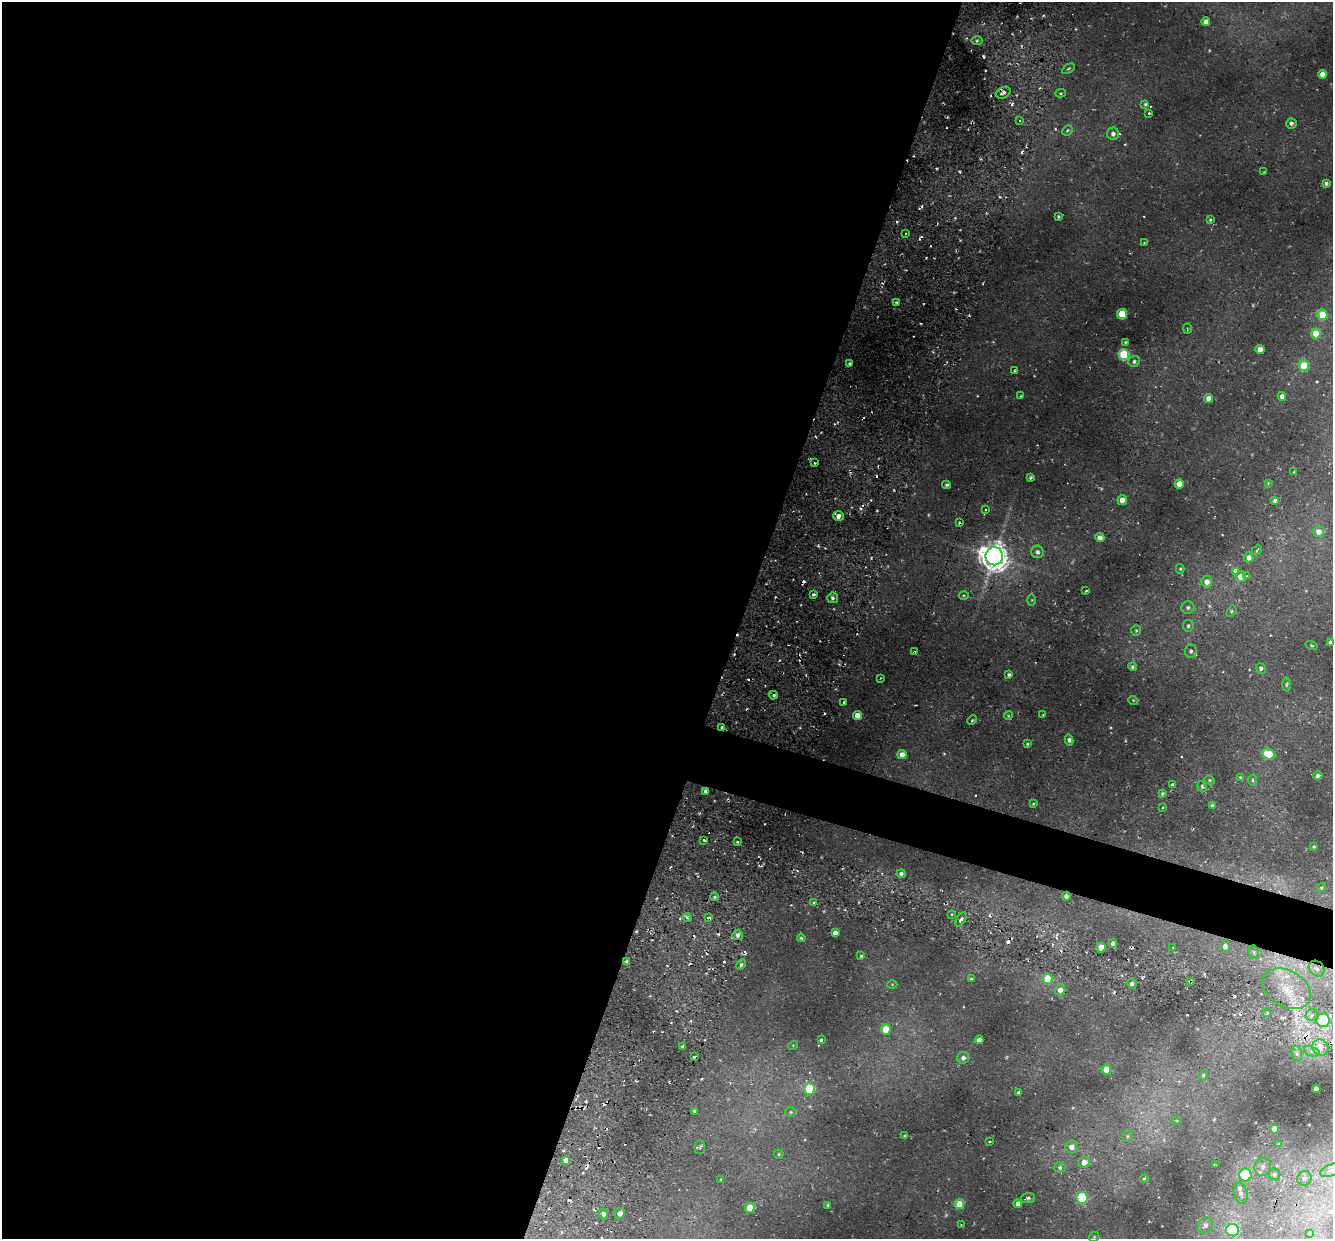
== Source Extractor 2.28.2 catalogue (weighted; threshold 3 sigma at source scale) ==
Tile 5 of 4 x 4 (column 1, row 2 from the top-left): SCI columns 22-1352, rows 2846-4082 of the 5450 x 5447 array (HDU 1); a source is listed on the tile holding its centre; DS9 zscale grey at full resolution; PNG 1335 x 1241 px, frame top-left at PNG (2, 2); each listed source drawn as its Kron ellipse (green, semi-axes under 4 px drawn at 4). Shown black and unused: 58% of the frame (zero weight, under 2 of 3 exposures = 6% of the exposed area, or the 3 px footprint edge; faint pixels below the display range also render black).
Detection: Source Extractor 2.28.2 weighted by HDU 2 'WHT'; one run over the whole footprint, this tile lists its part. Background 0.0372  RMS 0.0052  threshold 0.0235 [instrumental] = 3 sigma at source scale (4.5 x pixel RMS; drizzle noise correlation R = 1.50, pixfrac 1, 0.05/0.05 arcsec/px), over >= 5 px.
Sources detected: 213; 3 too faint to see at this stretch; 25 cosmic-ray / hot-pixel residue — neither listed nor drawn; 4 inside a brighter listed object's ellipse — not listed separately; the other 181 listed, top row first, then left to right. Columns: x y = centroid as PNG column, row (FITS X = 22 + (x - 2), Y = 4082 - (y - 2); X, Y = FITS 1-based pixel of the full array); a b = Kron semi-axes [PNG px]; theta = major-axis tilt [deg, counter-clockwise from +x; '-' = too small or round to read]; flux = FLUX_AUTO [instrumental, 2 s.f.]
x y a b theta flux
1206 22 4 4 - 3.2
977 41 5 3 - 0.85
1068 69 7 3 35 0.8
1323 74 4 4 - 5.1
1003 93 8 5 28 1.6
1061 93 5 4 - 0.63
1145 104 4 4 - 0.69
1149 113 3 3 - 0.8
1020 121 3 3 - 0.53
1291 123 5 5 - 1.6
1067 130 5 4 - 0.78
1113 134 6 6 - 2.4
1264 172 3 3 - 0.37
1326 183 4 4 - 1.2
1058 217 4 3 - 0.61
1210 220 4 3 - 0.7
906 233 2 2 - 0.48
1144 243 3 2 - 0.32
897 302 4 3 - 0.88
1122 314 5 5 - 20
1322 315 5 5 - 16
1187 329 5 2 - 0.47
1316 333 5 4 - 13
1125 342 4 3 - 0.7
1260 349 4 4 - 5.2
1124 354 5 5 - 41
1134 361 6 5 - 1.4
849 364 4 3 - 0.66
1304 366 5 5 - 20
1014 371 3 3 - 3.4
1021 396 4 3 - 0.49
1282 396 4 4 - 3.2
1209 398 4 4 - 4.4
814 463 4 2 - 0.48
1294 472 4 2 - 0.39
1031 478 4 3 - 0.76
1268 483 4 4 - 0.45
1179 484 4 4 - 6.6
947 485 4 3 - 0.76
1122 500 5 5 - 4.7
1274 500 3 3 - 2.7
986 509 3 3 - 1.7
838 516 5 5 - 3.3
960 523 4 3 - 2.8
1319 532 5 5 - 4.3
1100 538 4 4 - 2.8
1257 550 6 3 47 0.83
1037 552 6 6 - 1.7
994 556 9 9 - 700
1249 557 5 4 - 2.8
1180 569 5 4 - 0.64
1235 571 3 3 - 2.4
1241 576 5 5 - 5.4
1247 576 4 3 - 0.86
1207 582 6 5 - 4
1086 591 3 2 - 0.41
814 594 3 2 - 0.82
964 595 5 3 - 0.56
833 598 5 5 - 1.5
1032 600 5 3 - 0.45
1188 607 6 6 - 1.3
1231 611 6 4 58 0.79
1188 626 6 5 - 0.98
1136 630 5 4 - 0.74
1330 643 4 3 - 1.6
1312 645 6 3 -19 0.54
1191 651 7 6 - 1.1
914 652 3 3 - 0.7
1132 667 4 4 - 1.1
1261 668 5 5 - 1.3
1009 675 4 3 - 1
881 678 4 2 - 0.39
1287 684 7 3 88 0.73
773 695 4 3 - 0.83
1133 700 5 3 - 0.42
844 702 4 3 - 2.7
857 715 4 4 - 5.4
1043 715 3 3 - 0.35
1008 716 4 3 - 0.46
972 720 5 3 - 0.55
722 727 3 2 - 0.75
1069 740 5 4 - 1.2
1027 744 3 2 - 0.59
1269 754 7 5 -22 14
902 755 4 4 - 4.1
1318 776 5 4 - 1.6
1240 777 4 4 - 0.52
1210 780 5 4 - 0.62
1253 780 5 3 - 0.7
1173 785 4 3 - 4.5
1202 787 6 4 -69 0.76
706 791 4 3 - 1.4
1162 793 3 3 - 0.75
1033 804 4 4 - 0.52
1212 805 4 3 - 0.87
1163 808 2 2 - 0.43
704 840 3 2 - 0.79
737 842 3 2 - 0.85
1314 847 4 4 - 0.68
901 874 4 4 - 1.5
1321 888 4 4 - 0.67
1066 896 4 4 - 1.9
715 897 4 4 - 0.84
814 903 3 3 - 0.9
952 914 3 2 - 0.53
687 918 5 4 - 1
709 918 4 3 - 3.9
961 919 8 4 56 1.8
835 933 4 4 - 2.6
738 935 5 5 - 1.7
801 938 4 3 - 0.63
1113 944 4 3 - 2
1225 946 5 5 - 2.9
1101 947 5 5 - 7.9
1173 947 2 2 - 0.37
1254 952 7 5 -82 1
861 956 4 4 - 0.66
627 962 3 3 - 1
741 964 5 3 - 0.94
1317 969 9 7 -44 2.5
971 979 3 3 - 0.48
1047 979 5 5 - 12
1190 981 3 3 - 0.7
1132 984 4 4 - 1.9
892 985 5 3 - 0.41
1287 989 26 18 -29 17
1060 990 5 5 - 3.7
1267 1013 4 4 - 0.8
1312 1015 6 6 - 1.7
1323 1020 6 6 - 21
886 1029 5 5 - 10
821 1040 3 3 - 5.2
979 1040 4 4 - 3
793 1045 5 3 - 0.38
683 1047 3 3 - 1.2
1320 1048 8 8 - 4.7
1312 1051 8 5 -21 2.4
1297 1054 8 5 -84 1.3
694 1057 3 2 - 0.74
963 1058 6 6 - 1.9
1106 1069 5 5 - 7.1
1203 1075 5 4 - 0.7
809 1089 6 5 - 27
1316 1089 4 4 - 3
1018 1092 4 3 - 1.7
694 1111 3 3 - 0.76
791 1112 5 5 - 0.72
1177 1120 5 3 - 0.48
1275 1129 4 4 - 5.6
904 1136 3 3 - 0.44
1127 1136 6 5 - 0.97
990 1141 3 2 - 0.77
1279 1144 4 3 - 1.5
700 1147 7 5 83 1
1072 1147 6 6 - 3.6
779 1154 5 4 - 0.6
566 1161 4 4 - 2.9
1084 1162 6 5 - 4.6
1216 1165 4 2 - 0.49
1060 1167 5 5 - 1.3
1263 1167 9 8 - 2.8
1331 1170 11 5 23 2.2
1274 1174 6 5 - 2.1
1245 1175 6 6 - 21
1144 1178 5 4 - 0.6
1304 1178 7 7 - 1.6
720 1179 3 2 - 0.35
1241 1193 11 6 -77 2.5
1028 1198 7 5 2 1.1
1082 1198 6 5 - 32
959 1204 5 4 - 13
1018 1204 4 4 - 2.5
828 1205 3 3 - 0.71
750 1208 5 4 - 11
620 1213 5 5 - 3.1
603 1214 5 4 - 1.9
961 1224 3 2 - 0.3
1205 1225 8 7 - 2.2
1232 1230 6 6 - 44
1310 1233 3 3 - 0.48
1094 1237 5 5 - 0.66
Overlapping masked pixels (flux is a lower limit): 5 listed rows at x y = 960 523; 914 652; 709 918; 1190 981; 1323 1020